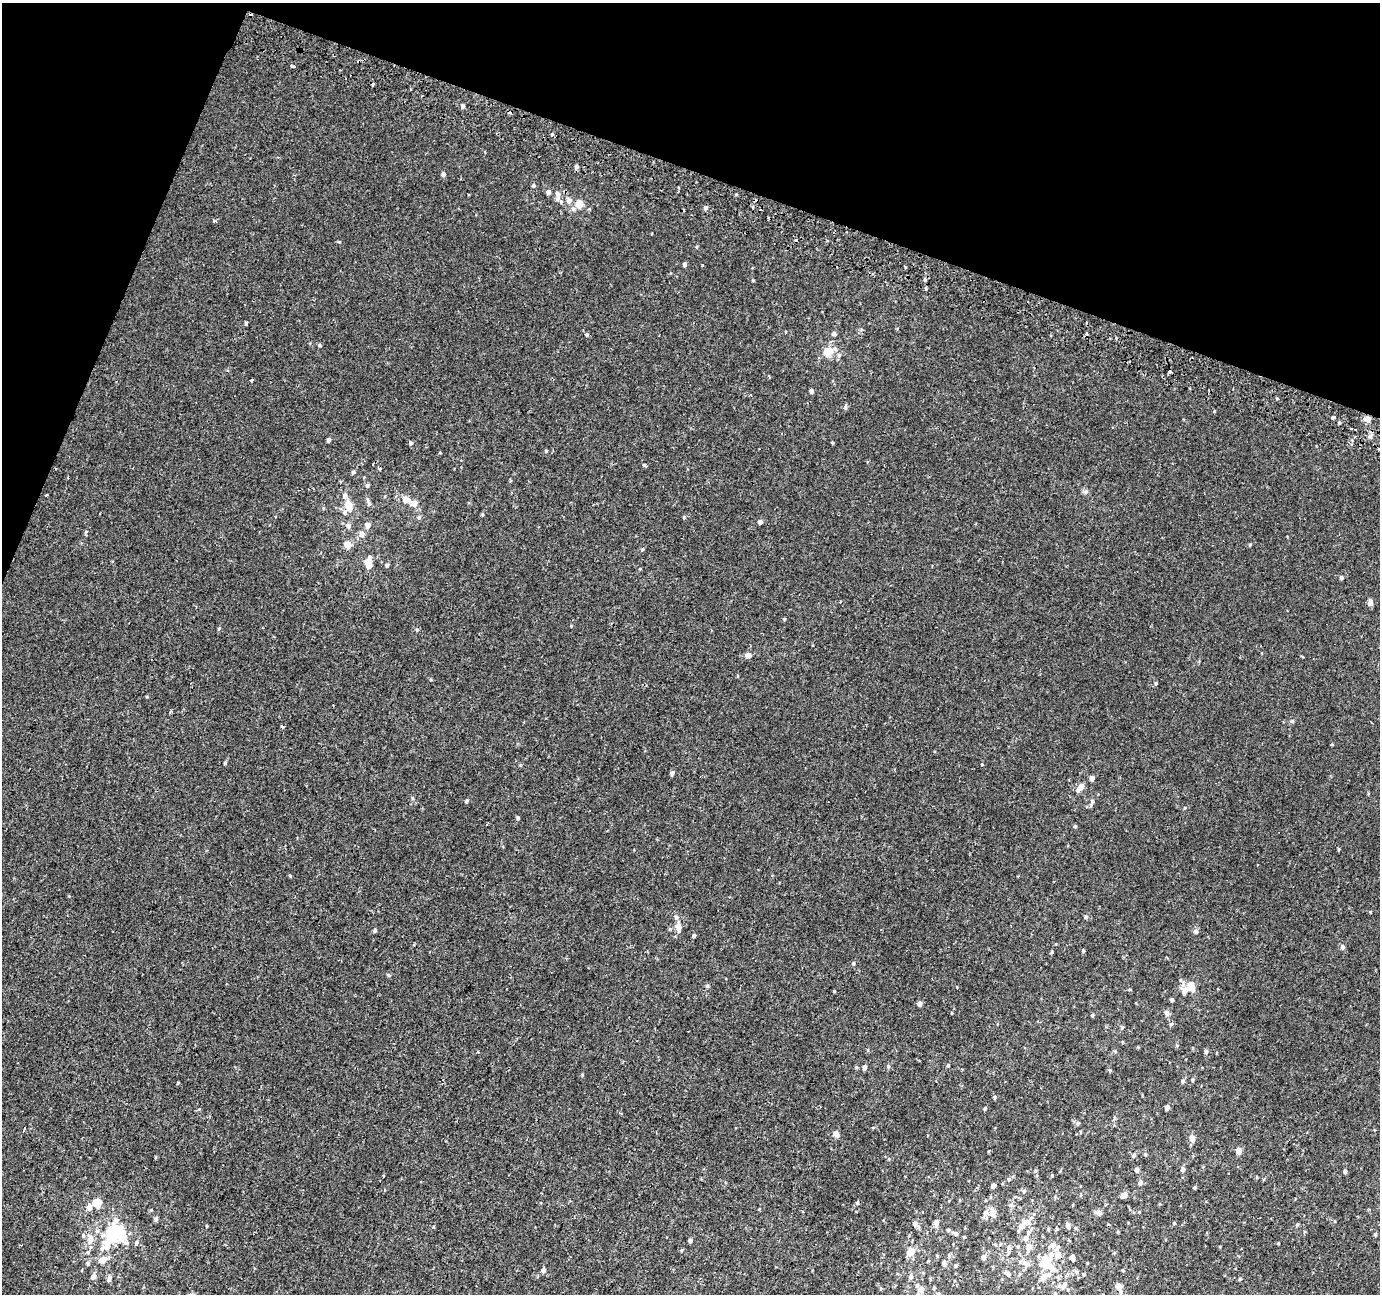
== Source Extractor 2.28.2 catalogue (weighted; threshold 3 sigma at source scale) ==
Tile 2 of 4 x 4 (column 2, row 1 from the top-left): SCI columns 1403-2780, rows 4193-5484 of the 5553 x 5736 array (HDU 1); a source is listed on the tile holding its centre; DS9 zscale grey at full resolution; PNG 1382 x 1296 px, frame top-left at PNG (2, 3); no overlay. Shown black and unused: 18% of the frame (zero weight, under 2 of 3 exposures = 2% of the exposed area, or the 3 px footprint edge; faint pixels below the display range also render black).
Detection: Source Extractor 2.28.2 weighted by HDU 2 'WHT'; one run over the whole footprint, this tile lists its part. Background 9.87e-04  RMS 0.0028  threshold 0.0125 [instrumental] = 3 sigma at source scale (4.5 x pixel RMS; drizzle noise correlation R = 1.50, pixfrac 1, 0.0396/0.0396 arcsec/px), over >= 5 px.
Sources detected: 183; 2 inside a brighter object's white glare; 7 cosmic-ray / hot-pixel residue — not listed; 10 inside a brighter listed object's ellipse — not listed separately; the other 164 listed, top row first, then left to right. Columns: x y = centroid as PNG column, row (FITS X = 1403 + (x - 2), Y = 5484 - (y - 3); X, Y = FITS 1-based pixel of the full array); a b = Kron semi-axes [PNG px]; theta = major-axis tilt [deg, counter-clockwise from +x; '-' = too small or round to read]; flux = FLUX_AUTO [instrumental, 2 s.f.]
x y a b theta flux
293 66 4 3 - 1.8
372 84 3 2 - 0.63
462 106 5 5 - 0.59
552 134 3 3 - 0.6
576 166 5 5 - 0.56
443 174 5 4 - 0.64
533 186 5 4 - 0.31
678 191 3 2 - 0.21
548 192 5 5 - 0.77
557 193 7 6 - 0.72
569 200 7 6 - 0.98
579 203 6 5 - 3.8
706 208 5 4 - 0.66
573 209 6 5 - 0.59
339 242 4 3 - 0.3
684 264 5 4 - 0.54
702 265 3 3 - 0.26
925 280 4 4 - 0.35
246 323 4 3 - 0.59
834 334 6 5 - 0.47
587 335 4 4 - 0.3
320 345 4 4 - 0.33
828 351 7 6 - 6
1170 371 4 3 - 1.9
769 376 3 2 - 0.3
251 380 3 3 - 0.55
811 391 4 4 - 0.71
1333 417 4 3 - 1.2
1368 419 8 6 -85 1.2
1370 437 7 5 90 0.78
328 440 4 4 - 0.53
411 443 5 5 - 0.47
546 451 4 4 - 0.26
645 465 4 3 - 0.4
353 472 4 4 - 0.41
367 485 6 4 -75 0.47
1086 492 6 4 72 0.39
46 495 3 2 - 0.33
345 496 7 6 - 0.86
405 499 10 8 -17 1.7
414 503 6 6 - 1.9
348 506 6 5 - 5.3
345 512 6 6 - 0.61
419 517 5 4 - 0.35
684 517 4 3 - 0.26
760 522 5 5 - 0.7
368 525 6 6 - 1.2
348 526 6 6 - 0.81
86 532 5 4 - 0.36
362 534 8 7 - 1.2
347 545 5 5 - 4.2
1250 545 4 4 - 0.26
368 563 8 5 -82 3.8
387 565 5 4 - 0.43
1341 577 4 4 - 0.5
1370 602 9 5 86 0.91
784 619 4 4 - 0.24
219 629 5 3 - 0.32
417 630 5 4 - 0.27
748 655 9 6 -9 1
1156 683 4 4 - 0.3
1292 721 5 5 - 0.33
282 726 4 3 - 0.62
1332 744 3 3 - 1.1
225 763 4 3 - 0.36
672 773 5 4 - 0.54
1092 778 4 4 - 1.3
1081 787 7 5 37 1.6
467 801 5 4 - 0.36
1091 805 8 5 70 0.58
1185 808 5 3 - 0.22
518 818 4 4 - 0.43
1075 826 4 4 - 0.32
1370 912 4 3 - 0.18
1086 917 4 4 - 0.38
678 927 11 6 -88 1.9
374 931 5 4 - 0.37
1195 931 6 5 - 0.71
693 936 4 3 - 1.2
1342 947 5 4 - 0.86
1083 951 4 3 - 0.31
853 963 5 4 - 0.36
389 975 6 3 -71 0.3
707 986 5 4 - 0.41
1192 986 13 8 -82 2.1
1172 1000 4 3 - 0.46
920 1004 4 4 - 1.1
1167 1013 7 5 -87 0.84
1093 1015 5 3 - 0.28
1122 1027 4 4 - 0.28
1206 1052 6 4 -76 0.45
948 1065 4 3 - 0.27
888 1066 5 4 - 0.32
864 1067 5 4 - 0.81
1110 1070 4 3 - 0.28
1193 1080 5 3 - 0.28
1183 1081 5 4 - 0.5
995 1097 4 4 - 0.36
1167 1108 5 4 - 0.68
985 1109 4 3 - 0.3
1078 1123 5 5 - 0.44
836 1134 8 6 -48 0.87
1192 1138 6 5 - 1.8
1238 1151 5 4 - 2.4
1145 1154 5 4 - 0.31
1134 1155 6 4 60 0.43
1183 1169 5 4 - 0.76
1137 1170 4 4 - 0.99
1345 1171 4 4 - 0.51
1052 1175 5 3 - 0.23
1008 1179 5 4 - 0.39
1140 1182 6 5 - 0.65
993 1186 4 4 - 0.97
1195 1188 4 4 - 0.29
1024 1191 6 4 -45 0.36
1124 1195 5 4 - 2
857 1202 6 4 68 0.36
97 1203 5 5 - 7.3
89 1207 6 6 - 1.2
1098 1212 11 5 -9 0.81
992 1213 10 8 -64 1.9
156 1219 6 5 - 0.53
1024 1222 14 8 8 1.9
936 1223 6 5 - 1.3
915 1224 7 5 -78 0.9
1068 1226 8 5 -67 0.67
1048 1229 5 3 - 0.28
1056 1229 5 3 - 0.26
948 1230 5 4 - 0.33
97 1231 6 3 18 0.37
117 1232 20 15 -61 12
956 1234 6 5 - 0.58
1375 1234 4 4 - 0.33
90 1237 10 7 -52 1.3
1026 1238 8 5 62 0.79
690 1240 4 4 - 0.57
136 1243 6 5 - 0.54
1278 1243 4 2 - 0.2
1053 1246 8 7 - 1.6
1029 1247 6 6 - 2.2
1009 1248 6 5 - 0.53
910 1252 8 6 35 2.8
1058 1255 6 5 - 2.3
984 1257 6 5 - 0.84
1072 1258 4 4 - 1.2
102 1260 8 6 22 2
88 1263 5 4 - 0.42
944 1263 5 4 - 1
1026 1263 10 7 -34 1.5
1046 1263 13 10 -83 7.1
956 1265 5 4 - 0.31
543 1270 5 4 - 0.75
1077 1272 6 5 - 0.52
1008 1274 7 5 -76 0.62
1084 1274 5 3 - 0.25
93 1276 7 5 36 0.81
911 1276 7 6 - 0.71
1043 1277 8 6 69 1.5
109 1279 8 5 69 0.69
1064 1285 12 6 52 1.3
1118 1286 5 4 - 2.4
921 1290 6 6 - 1.8
1120 1292 6 5 - 0.55
938 1294 6 4 43 0.35
Isophote crosses this tile's border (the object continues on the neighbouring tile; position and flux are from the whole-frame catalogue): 2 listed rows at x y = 1118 1286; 938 1294
Unlisted compact peaks at least as high as the median listed source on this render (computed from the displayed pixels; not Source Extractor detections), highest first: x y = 290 876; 643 549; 1052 952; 845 408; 571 626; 753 280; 215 221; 412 798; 582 1075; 1174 1223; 207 1226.